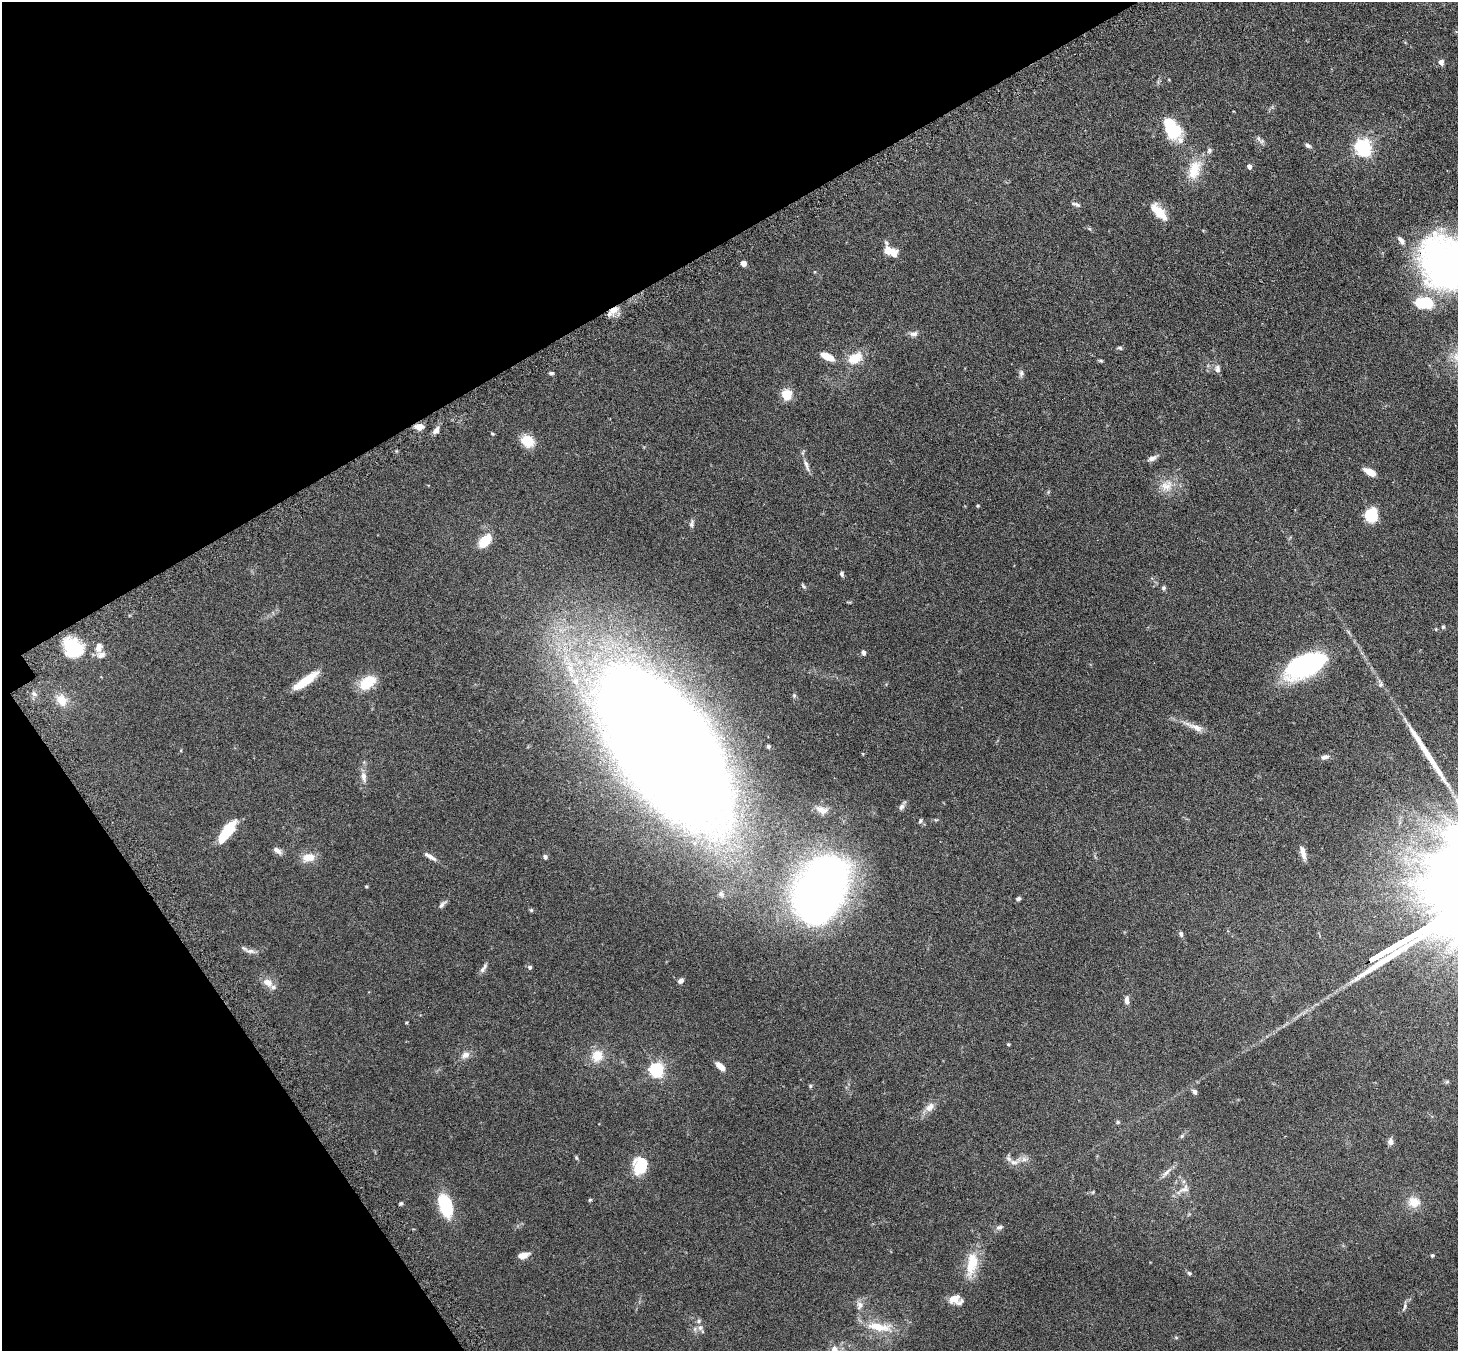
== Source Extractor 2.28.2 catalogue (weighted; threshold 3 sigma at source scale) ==
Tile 5 of 4 x 4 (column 1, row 2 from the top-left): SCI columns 52-1507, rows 2889-4237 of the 5927 x 5916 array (HDU 1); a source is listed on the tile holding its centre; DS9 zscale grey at full resolution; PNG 1460 x 1353 px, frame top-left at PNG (2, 2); no overlay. Shown black and unused: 27% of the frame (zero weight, under 3 of 6 exposures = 4% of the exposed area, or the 3 px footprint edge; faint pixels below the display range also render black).
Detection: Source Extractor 2.28.2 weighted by HDU 2 'WHT'; one run over the whole footprint, this tile lists its part. Background 0.12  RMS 0.0045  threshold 0.0185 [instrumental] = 3 sigma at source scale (4.09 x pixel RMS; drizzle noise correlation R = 1.36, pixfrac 0.8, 0.05/0.05 arcsec/px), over >= 5 px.
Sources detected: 118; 1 long thin detection or spike segment (spike, bleed or trail) — not listed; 8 inside a brighter listed object's ellipse — not listed separately; the other 109 listed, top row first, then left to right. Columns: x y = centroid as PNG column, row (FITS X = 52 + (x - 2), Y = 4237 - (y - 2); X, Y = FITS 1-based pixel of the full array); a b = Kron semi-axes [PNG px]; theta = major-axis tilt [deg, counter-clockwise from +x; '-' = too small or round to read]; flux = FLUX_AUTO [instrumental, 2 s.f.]
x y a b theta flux
1441 62 7 6 - 1.7
1172 128 24 14 -57 19
1262 141 8 7 - 1.3
1307 145 8 5 -31 1.1
1363 147 7 6 - 150
1249 166 5 4 - 1.8
1194 169 28 15 72 9.8
1076 204 12 5 -20 1.1
1159 211 23 9 -48 7.4
888 251 12 10 -24 4.3
743 263 4 4 - 3.4
1445 263 57 48 -51 130
614 310 14 8 34 3.9
914 334 11 7 3 1.6
1119 348 7 4 -9 0.61
827 356 15 7 -27 5.3
855 358 14 10 27 8.8
1101 361 6 4 -6 0.52
1217 369 10 7 -87 1.6
551 373 6 4 0 0.75
1021 373 9 6 -89 1.2
787 394 10 10 - 7
419 427 9 7 -4 2.6
436 430 10 7 57 1.7
492 434 4 3 - 0.44
527 441 12 10 -36 8.9
1152 458 13 6 22 1.6
806 465 19 5 -67 2
1370 472 13 6 -29 4
1166 486 18 15 21 5.9
1048 492 6 4 48 0.49
978 506 3 3 - 0.48
1371 515 12 11 - 14
691 524 11 5 73 1.1
485 541 17 10 50 8.1
841 574 6 5 - 0.88
803 586 8 4 -45 0.61
1163 588 7 5 80 0.74
1443 627 5 5 - 0.55
99 647 12 9 80 2.5
73 648 21 16 -46 19
863 652 6 5 - 1.1
1305 665 39 17 25 68
305 681 30 8 36 9.5
367 683 17 10 37 13
1380 684 11 6 -79 1.3
34 694 6 4 -19 0.73
62 700 15 11 -55 5.2
1196 727 35 7 -22 4.2
664 745 104 49 -54 2200
768 746 4 3 - 0.65
1325 757 11 6 11 1.4
364 777 16 7 -83 2.7
901 807 9 6 57 1.3
822 810 15 9 -23 3.1
920 821 7 4 60 0.68
227 831 29 10 54 12
277 850 12 7 -36 1.9
1303 853 16 6 -75 2.7
308 857 13 9 9 5.5
430 857 16 5 -32 2
545 857 6 5 - 0.83
366 886 5 4 - 0.39
821 889 55 35 71 320
721 894 9 7 -46 1.2
1018 899 6 4 33 0.77
442 905 13 5 46 1.2
531 910 5 5 - 0.54
1181 934 7 5 -80 1
250 951 15 5 -10 1.8
1380 955 22 3 30 1900
530 967 5 4 - 0.96
483 968 15 5 57 1.4
681 981 7 5 39 1.4
267 982 14 9 -32 3.8
1127 1000 12 5 -88 1.7
1008 1044 5 4 - 0.37
465 1055 13 8 31 2.3
597 1056 16 15 - 6.7
720 1066 12 5 -42 3.5
656 1070 6 6 - 91
810 1086 5 4 - 0.5
1194 1092 7 6 - 1.3
930 1107 16 10 41 3
1118 1122 6 5 - 0.54
1182 1136 6 5 - 0.66
1390 1141 10 7 89 1.4
576 1158 7 4 -70 0.53
1013 1162 23 9 21 3.5
640 1166 17 13 70 14
1166 1172 15 5 43 2
1184 1189 15 9 28 2.8
1093 1192 6 3 71 0.36
590 1200 5 4 - 0.46
1414 1202 16 14 -13 5.4
401 1203 5 4 - 0.64
445 1205 27 13 -70 18
999 1227 10 6 16 1.3
523 1255 10 6 15 4.1
1432 1255 5 4 - 0.61
972 1264 36 14 78 11
1189 1273 6 5 - 0.68
954 1298 12 9 29 4.2
860 1305 11 9 74 2.2
1405 1307 13 5 69 1.3
879 1327 38 11 -7 9.7
700 1328 8 6 76 1.4
1176 1338 6 4 -1 0.49
834 1350 13 9 86 4
Overlapping masked pixels (flux is a lower limit): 4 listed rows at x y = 1445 263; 614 310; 419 427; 1380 955
Isophote crosses this tile's border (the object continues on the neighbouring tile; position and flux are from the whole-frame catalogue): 2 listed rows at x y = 1445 263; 834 1350